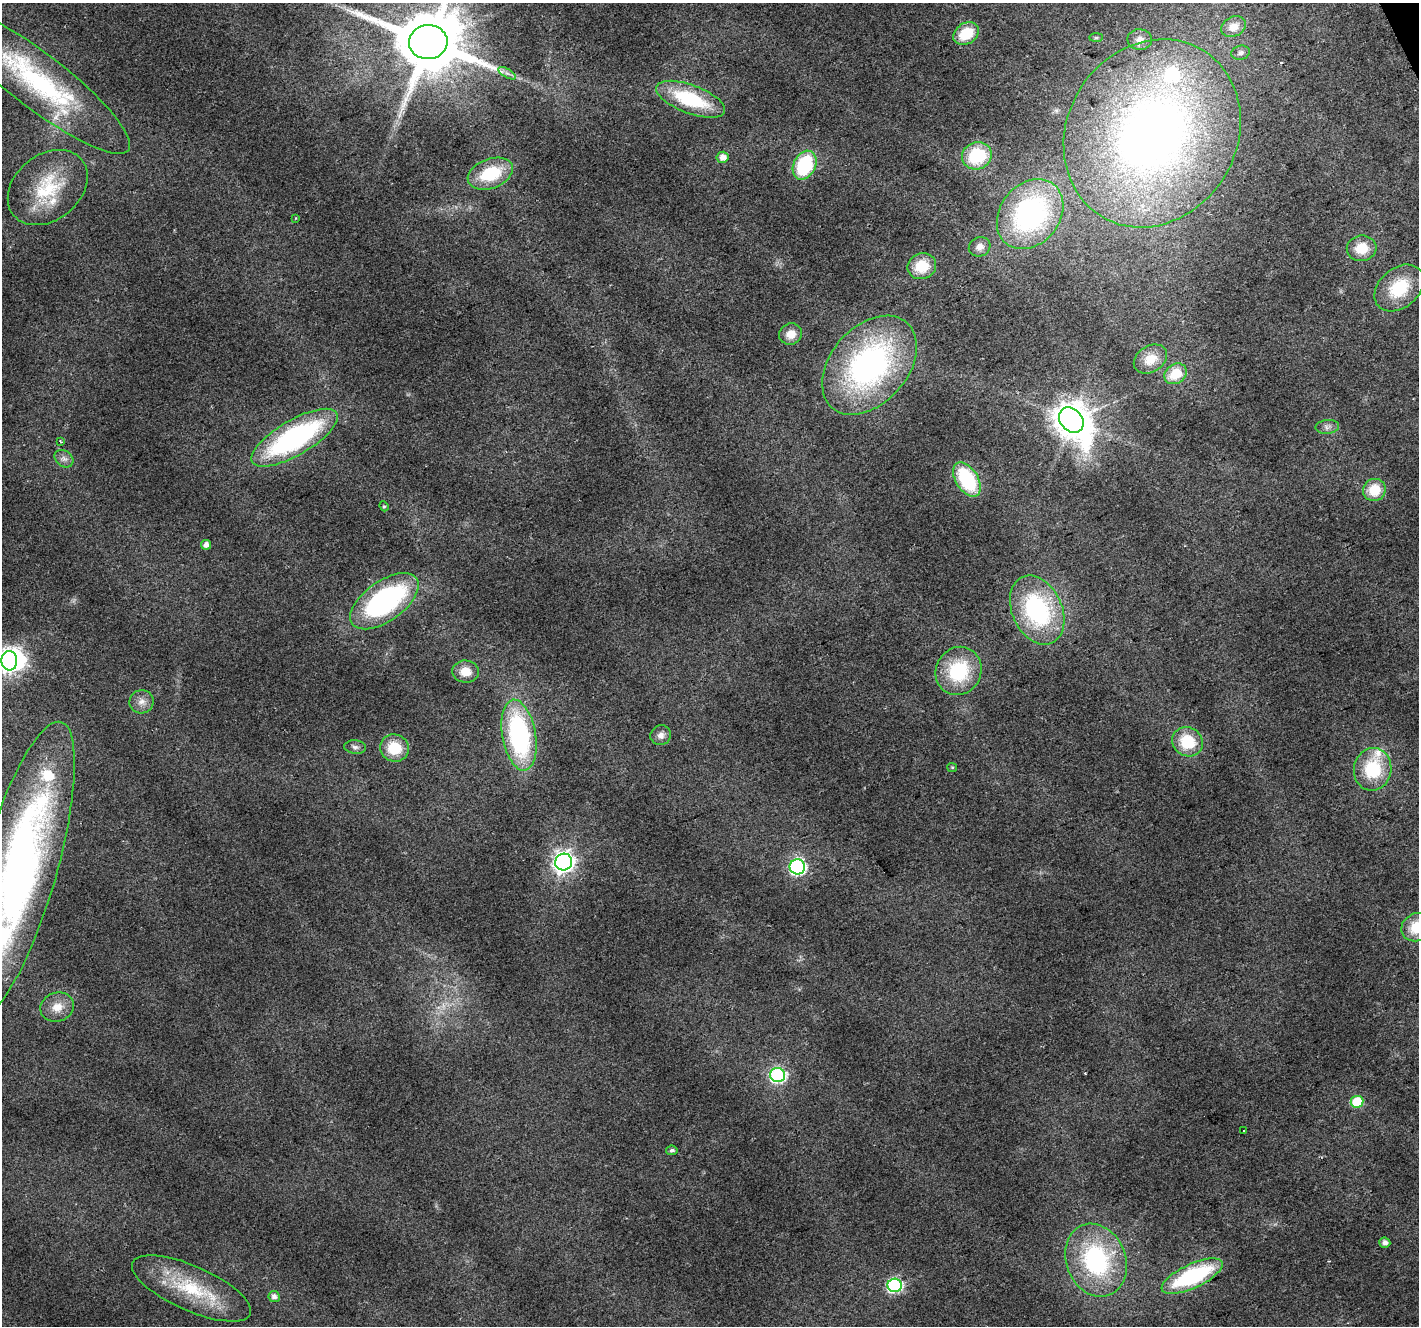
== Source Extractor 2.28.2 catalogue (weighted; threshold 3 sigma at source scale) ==
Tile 10 of 4 x 4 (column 2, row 3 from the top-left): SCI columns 1420-2836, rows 1472-2795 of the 5669 x 5532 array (HDU 1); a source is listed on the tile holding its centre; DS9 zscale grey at full resolution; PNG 1421 x 1328 px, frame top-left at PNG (2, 3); each listed source drawn as its Kron ellipse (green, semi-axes under 4 px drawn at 4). Shown black and unused: <1% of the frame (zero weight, under 2 of 3 exposures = <1% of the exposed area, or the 3 px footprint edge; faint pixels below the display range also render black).
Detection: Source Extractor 2.28.2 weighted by HDU 2 'WHT'; one run over the whole footprint, this tile lists its part. Background 0.0315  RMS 0.0071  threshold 0.0318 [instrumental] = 3 sigma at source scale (4.5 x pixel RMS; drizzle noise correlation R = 1.50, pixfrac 1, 0.0396/0.0396 arcsec/px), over >= 5 px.
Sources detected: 72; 1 too faint to see at this stretch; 2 inside a brighter object's white glare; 1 cosmic-ray / hot-pixel residue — neither listed nor drawn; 6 inside a brighter listed object's ellipse — not listed separately; the other 62 listed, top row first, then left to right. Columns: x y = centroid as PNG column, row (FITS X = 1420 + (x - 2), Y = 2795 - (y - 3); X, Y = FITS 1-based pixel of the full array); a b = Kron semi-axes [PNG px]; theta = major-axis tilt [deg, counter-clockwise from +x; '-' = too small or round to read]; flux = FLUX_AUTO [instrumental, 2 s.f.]
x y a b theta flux
1233 27 13 10 27 8.1
966 34 14 10 31 22
1096 38 7 4 1 1.3
1140 39 12 10 -1 5.8
428 42 19 17 5 7500
1241 53 9 7 13 2.6
507 73 10 4 -30 2.6
38 81 114 27 -38 120
691 99 36 14 -20 49
1152 133 97 84 58 490
977 156 15 13 20 40
722 157 6 5 - 5.2
805 165 15 11 64 50
490 174 23 14 21 34
48 188 44 32 39 48
1030 214 38 30 51 140
295 218 3 2 - 0.65
980 247 11 9 25 5
1362 248 15 12 8 16
922 266 14 13 - 19
1399 288 27 20 40 35
791 334 11 10 - 8.5
1150 359 18 13 33 11
869 365 57 38 48 200
1176 374 12 9 34 16
1071 420 14 11 -50 1500
1327 427 12 7 5 3.3
295 438 49 17 30 150
60 441 4 2 - 0.84
64 459 10 8 -37 3.4
967 480 19 11 -59 53
1374 490 11 11 - 18
384 506 5 4 - 0.94
206 545 5 5 - 4.3
384 601 39 20 36 130
1037 610 36 25 -65 92
9 661 9 8 - 390
959 671 24 22 63 47
465 672 13 11 -6 10
142 702 12 11 - 5.9
519 735 36 16 -80 120
661 735 10 10 - 4.2
1187 742 16 14 -32 26
355 747 11 7 -6 2.5
394 748 14 13 - 21
952 767 5 4 - 0.78
1373 769 21 18 81 39
564 862 8 8 - 410
797 867 8 7 - 160
19 869 153 37 74 440
1417 927 16 13 23 23
57 1007 17 14 19 11
778 1075 7 7 - 140
1357 1102 6 6 - 32
1244 1130 3 3 - 2.2
672 1150 6 4 9 1.7
1385 1243 5 5 - 3.3
1096 1260 37 30 -68 95
1192 1276 33 12 25 83
895 1285 7 7 - 130
191 1288 64 22 -24 51
274 1296 6 5 - 3.1
Isophote crosses this tile's border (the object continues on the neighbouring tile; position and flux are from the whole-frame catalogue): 4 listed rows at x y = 428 42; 9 661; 19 869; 1417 927